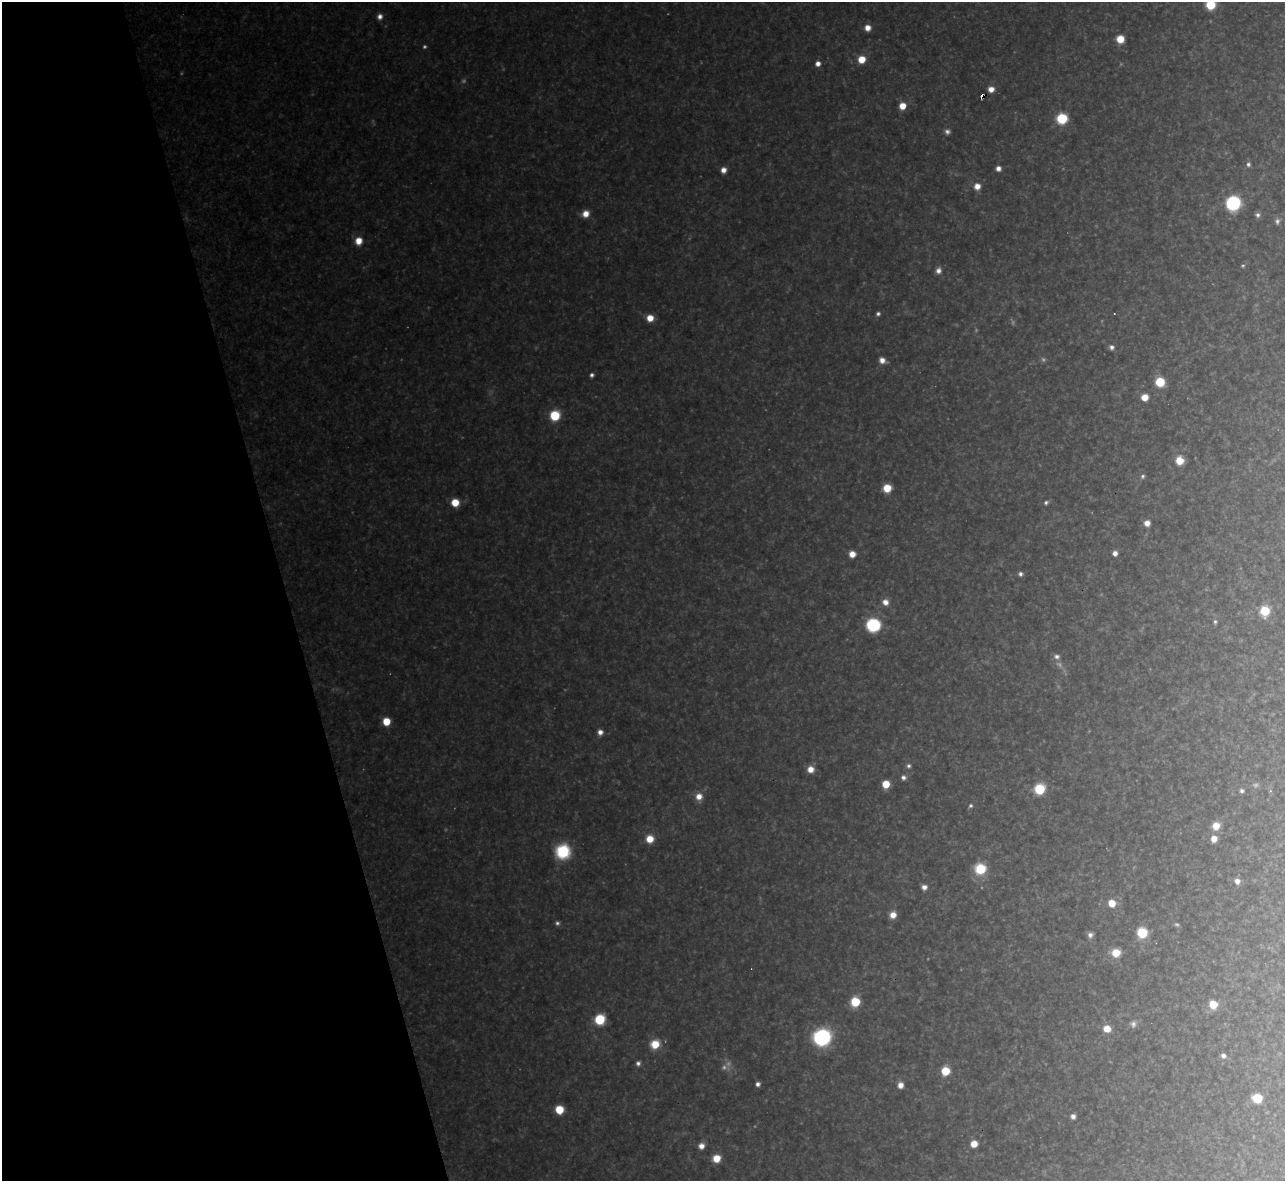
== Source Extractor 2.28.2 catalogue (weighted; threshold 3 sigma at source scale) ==
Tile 5 of 4 x 4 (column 1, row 2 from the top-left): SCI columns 1-1283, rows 2499-3677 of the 5133 x 5115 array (HDU 1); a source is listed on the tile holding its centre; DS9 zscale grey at full resolution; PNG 1287 x 1183 px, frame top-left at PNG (2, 2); no overlay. Shown black and unused: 22% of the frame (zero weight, under 3 of 4 exposures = <1% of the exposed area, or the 3 px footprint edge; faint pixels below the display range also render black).
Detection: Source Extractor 2.28.2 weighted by HDU 2 'WHT'; one run over the whole footprint, this tile lists its part. Background 0.325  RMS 0.019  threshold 0.0868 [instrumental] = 3 sigma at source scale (4.5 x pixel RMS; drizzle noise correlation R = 1.50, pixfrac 1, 0.05/0.05 arcsec/px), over >= 5 px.
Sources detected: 94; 11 too faint to see at this stretch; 1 cosmic-ray / hot-pixel residue — not listed; the other 82 listed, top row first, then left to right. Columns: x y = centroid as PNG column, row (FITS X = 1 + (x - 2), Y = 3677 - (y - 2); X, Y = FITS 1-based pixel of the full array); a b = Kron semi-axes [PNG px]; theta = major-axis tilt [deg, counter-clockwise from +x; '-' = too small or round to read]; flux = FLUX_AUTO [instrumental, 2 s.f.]
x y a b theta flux
1211 5 7 7 - 69
380 16 7 7 - 10
867 28 6 6 - 18
1120 39 7 6 - 31
862 59 6 6 - 35
818 64 5 5 - 10
991 89 6 5 - 16
902 106 6 6 - 28
1062 118 7 7 - 110
1248 164 6 5 - 4.6
998 168 5 5 - 9.9
723 170 6 5 - 13
977 186 7 7 - 16
1233 203 9 9 - 230
586 214 7 7 - 20
1258 215 6 6 - 6.1
1277 221 7 6 - 5.7
358 241 8 7 - 24
938 270 7 7 - 9.6
878 314 5 5 - 4.6
1114 314 3 2 - 1.4
650 318 6 6 - 26
1112 347 5 5 - 7.6
882 360 8 6 -29 13
592 375 4 4 - 5.4
1160 382 6 6 - 80
1145 397 6 6 - 24
555 416 7 7 - 81
1179 460 7 6 - 40
1143 476 6 6 - 4.5
887 488 6 6 - 39
455 502 6 6 - 40
1046 502 6 5 - 4.5
1147 523 6 6 - 15
1115 553 5 5 - 9.8
852 554 6 6 - 20
1020 574 6 5 - 5.9
885 602 8 7 - 14
1265 611 7 7 - 65
1215 622 6 5 - 4
873 625 8 7 - 250
1057 657 8 6 4 7.7
386 721 6 6 - 42
600 732 6 5 - 12
908 766 6 5 - 4.7
811 769 7 7 - 19
903 777 6 6 - 7.2
886 784 6 6 - 40
1039 789 7 7 - 84
1242 791 5 5 - 5
699 796 8 8 - 18
970 806 6 5 - 3.9
1216 826 7 7 - 31
650 839 7 7 - 30
1214 839 6 6 - 20
563 851 16 16 - 82
980 869 9 9 - 74
1237 881 6 6 - 13
924 887 6 6 - 11
1112 903 6 6 - 34
893 915 7 6 - 18
557 923 6 5 - 4.8
1142 933 7 7 - 88
1090 935 7 7 - 7.5
1116 953 7 6 - 43
855 1002 6 6 - 92
1213 1005 6 6 - 59
600 1019 7 7 - 100
1107 1029 8 7 - 23
822 1037 11 10 - 320
655 1044 8 7 - 44
1223 1056 6 5 - 7.5
638 1063 6 5 - 6.4
945 1071 6 6 - 54
758 1084 5 5 - 7
900 1085 6 5 - 15
1257 1098 7 6 - 70
559 1110 6 6 - 56
1073 1116 5 5 - 8.7
974 1144 6 5 - 28
701 1146 6 6 - 14
716 1158 7 6 - 35
Isophote crosses this tile's border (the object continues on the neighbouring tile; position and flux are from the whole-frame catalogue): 1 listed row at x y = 1211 5